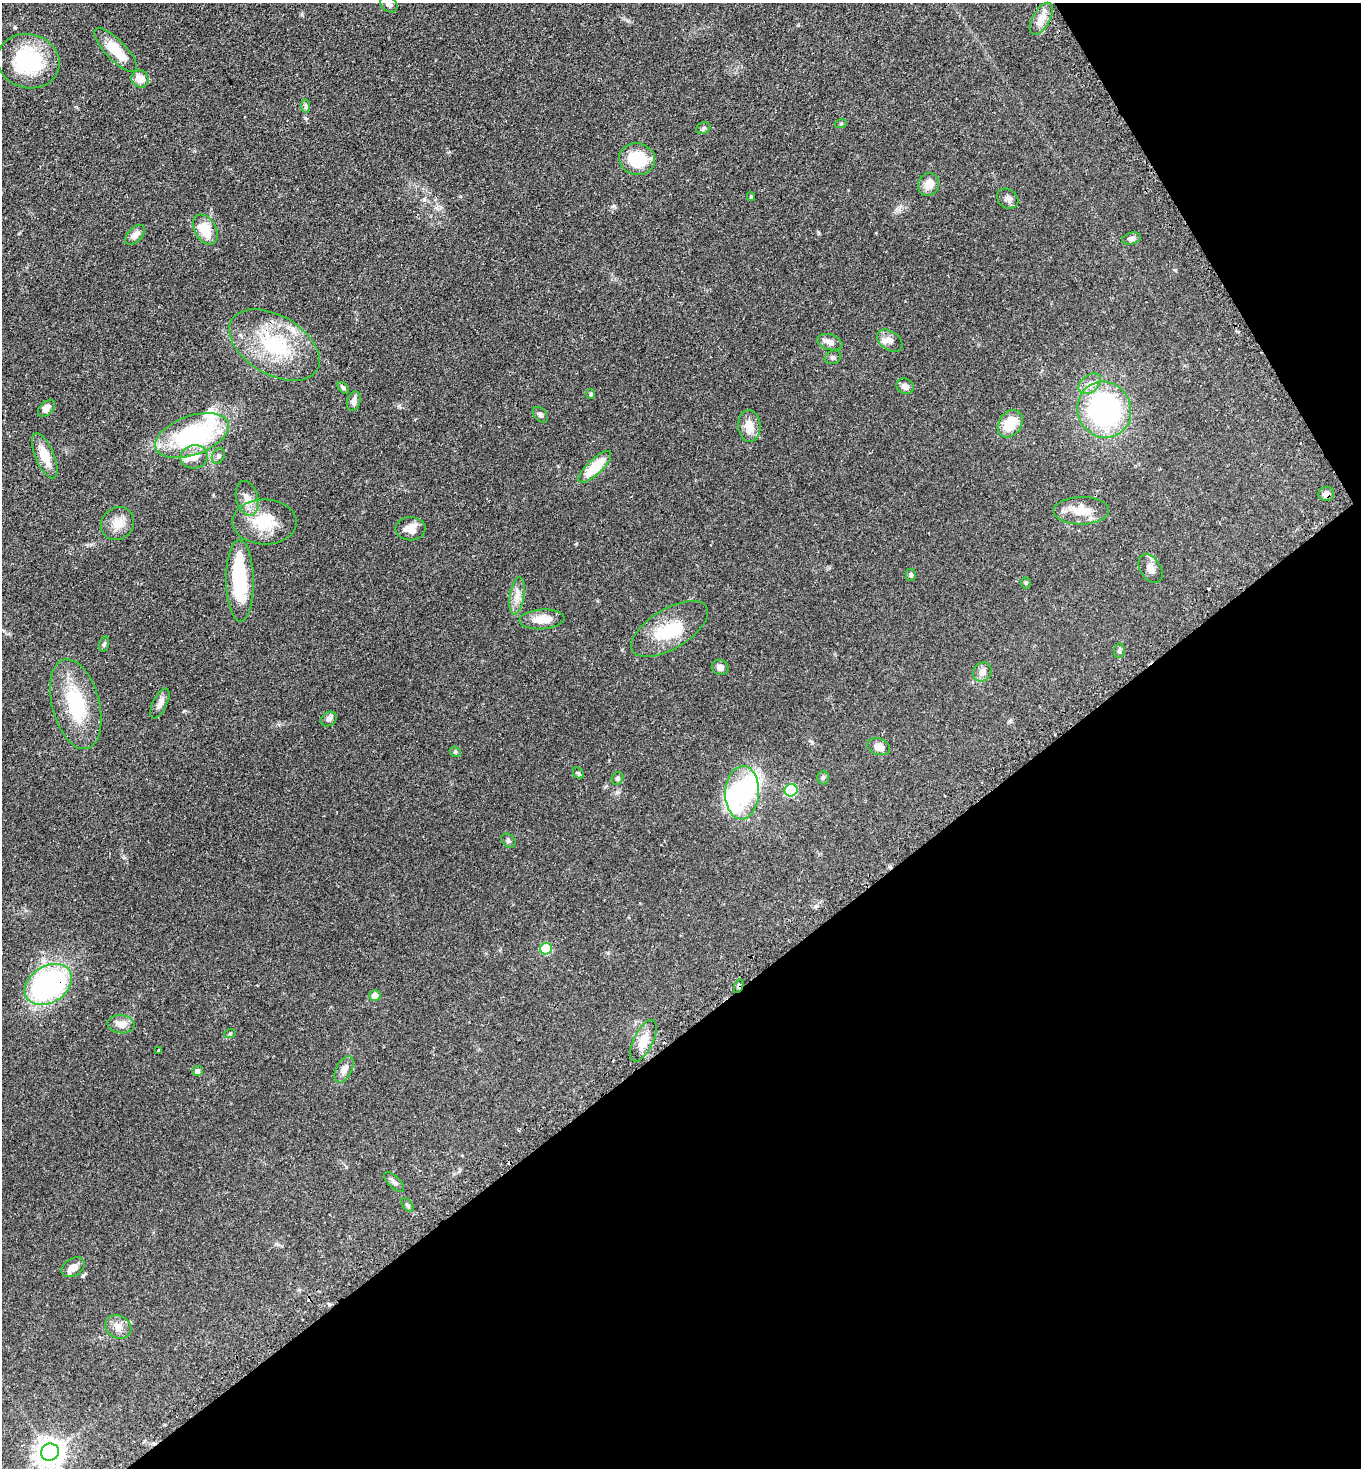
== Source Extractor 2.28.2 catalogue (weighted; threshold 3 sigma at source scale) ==
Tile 12 of 4 x 4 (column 4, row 3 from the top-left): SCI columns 4264-5622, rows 1514-2979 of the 5949 x 5957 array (HDU 1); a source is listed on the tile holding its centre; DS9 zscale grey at full resolution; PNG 1363 x 1470 px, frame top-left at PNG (2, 3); each listed source drawn as its Kron ellipse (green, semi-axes under 4 px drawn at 4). Shown black and unused: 34% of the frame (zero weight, under 2 of 3 exposures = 4% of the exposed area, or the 3 px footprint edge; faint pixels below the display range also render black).
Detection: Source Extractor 2.28.2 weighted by HDU 2 'WHT'; one run over the whole footprint, this tile lists its part. Background 0.0978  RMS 0.0055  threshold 0.0249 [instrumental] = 3 sigma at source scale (4.5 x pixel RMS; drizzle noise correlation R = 1.50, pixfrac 1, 0.05/0.05 arcsec/px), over >= 5 px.
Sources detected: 92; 6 inside a brighter object's white glare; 7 cosmic-ray / hot-pixel residue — neither listed nor drawn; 2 inside a brighter listed object's ellipse — not listed separately; the other 77 listed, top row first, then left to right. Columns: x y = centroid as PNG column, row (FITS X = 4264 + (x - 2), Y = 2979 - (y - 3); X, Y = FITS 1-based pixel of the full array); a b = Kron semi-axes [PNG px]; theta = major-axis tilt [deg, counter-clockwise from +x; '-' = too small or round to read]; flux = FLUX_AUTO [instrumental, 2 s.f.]
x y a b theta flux
389 4 9 7 -42 2.1
1041 19 17 8 60 6.1
116 50 29 10 -46 15
28 61 31 27 -14 40
140 79 9 8 - 5
306 106 7 4 -89 0.96
841 123 6 3 19 0.55
703 128 7 5 21 1
637 159 18 16 -11 22
929 184 11 10 - 6.1
751 197 4 4 - 0.57
1008 199 11 9 -37 2.2
205 229 16 10 -59 12
135 235 12 7 44 3.2
1131 239 9 6 13 1.8
890 341 14 9 -35 3.3
830 342 13 7 -18 3.6
274 345 49 29 -30 43
833 357 8 6 22 1.3
1090 384 13 8 39 3.9
905 386 9 7 -28 2.8
343 388 7 4 -45 1
591 394 5 4 - 0.65
354 401 10 6 74 2.5
46 408 10 6 44 2.6
1104 410 28 26 -63 95
540 415 9 6 -47 1.4
1010 424 15 11 55 13
749 426 16 11 -86 7.7
192 435 38 19 20 69
45 456 24 9 -67 11
218 456 8 6 62 1.4
194 457 14 11 12 5.3
595 467 21 7 44 18
1326 494 7 7 - 3
247 498 18 11 -75 5.8
1081 511 28 13 1 11
264 522 32 22 0 20
118 524 17 15 45 6.6
410 529 15 11 1 6
1150 568 15 10 -58 4.3
911 575 6 5 - 1.3
240 581 41 14 -89 36
1026 583 5 5 - 0.69
517 596 19 7 82 4.7
542 619 22 10 4 7.3
670 629 43 20 31 24
104 644 8 4 74 0.98
1119 651 7 5 81 1.1
720 667 8 7 - 2.3
982 672 10 9 - 3.6
160 703 16 7 65 3.2
76 704 46 23 -75 35
329 719 8 7 - 2
879 747 12 8 -17 3.6
455 752 6 5 - 0.82
578 773 6 4 -44 0.75
823 777 7 5 90 1
617 778 6 5 - 1.2
791 790 6 6 - 44
742 793 27 17 87 34
508 841 8 6 -46 1.1
546 949 6 5 - 20
48 984 25 18 32 110
739 986 7 4 67 1.1
375 996 5 5 - 4.9
121 1024 13 9 -4 4.4
230 1033 6 4 19 0.58
643 1041 23 9 64 7.5
159 1051 4 4 - 2.6
344 1069 14 8 63 4.2
198 1071 5 5 - 2.1
394 1182 13 5 -43 2
408 1205 8 4 -53 0.9
73 1267 13 8 32 3.9
118 1327 14 11 -28 4.3
50 1452 9 8 - 550
Overlapping masked pixels (flux is a lower limit): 3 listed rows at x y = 1326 494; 48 984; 739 986
Isophote crosses this tile's border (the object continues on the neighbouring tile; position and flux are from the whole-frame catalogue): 1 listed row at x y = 389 4
Unlisted compact peaks at least as high as the median listed source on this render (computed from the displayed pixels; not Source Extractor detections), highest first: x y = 614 206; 608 953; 1175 270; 399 406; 184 711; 1010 721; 617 792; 818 232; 305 118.